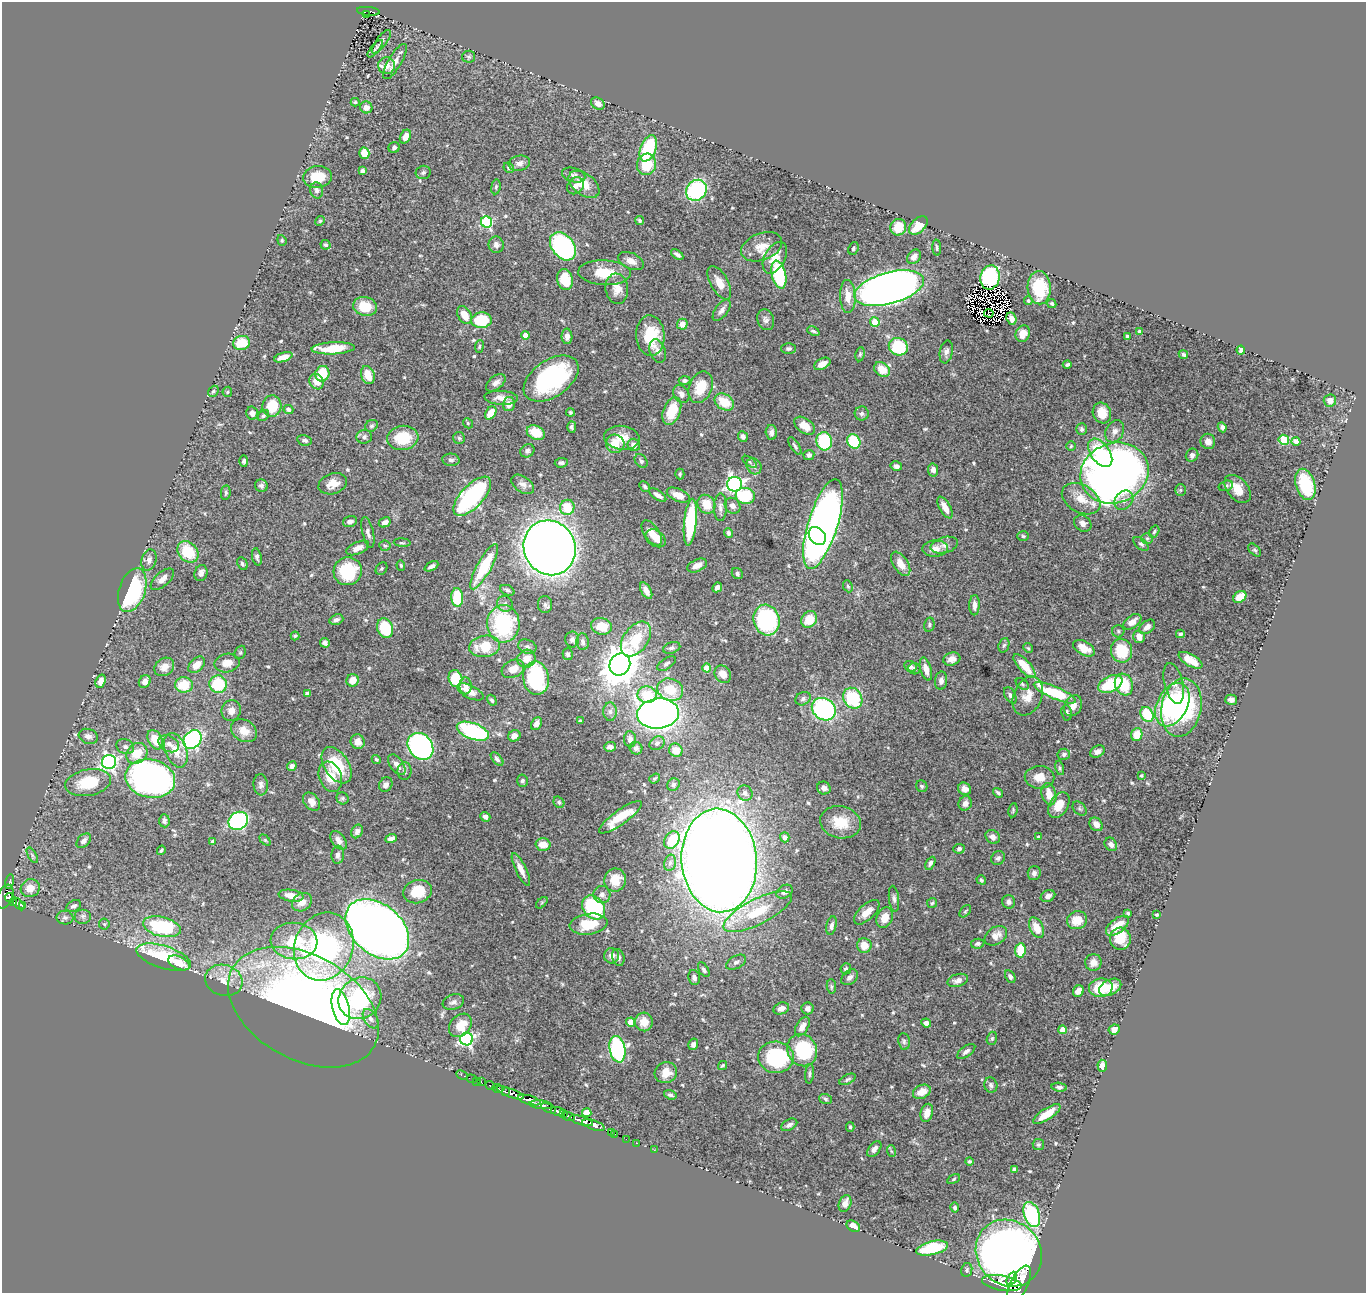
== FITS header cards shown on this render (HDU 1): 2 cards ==
NAXIS1  =                 1364
NAXIS2  =                 1291

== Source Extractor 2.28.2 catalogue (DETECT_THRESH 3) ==
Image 1364 x 1291 px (HDU 1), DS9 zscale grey, 1 PNG px = 1 image px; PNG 1368 x 1295 px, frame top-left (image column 1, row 1291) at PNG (2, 2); each listed source drawn as its Kron ellipse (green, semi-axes under 4 px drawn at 4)
Background 0.962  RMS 0.022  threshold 0.0657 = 3 sigma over >= 5 px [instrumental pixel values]
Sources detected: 584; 8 with non-positive FLUX_AUTO (blend fragments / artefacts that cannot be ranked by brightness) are neither listed nor drawn; of the other 576, the 500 brightest by FLUX_AUTO listed and drawn (76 fainter detections omitted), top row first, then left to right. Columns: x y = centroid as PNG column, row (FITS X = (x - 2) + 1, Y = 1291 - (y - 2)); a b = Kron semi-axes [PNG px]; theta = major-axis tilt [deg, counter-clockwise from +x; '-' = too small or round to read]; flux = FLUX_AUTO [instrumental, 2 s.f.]
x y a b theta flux
368 11 11 3 -6 160
366 14 3 2 - 26
381 42 14 5 53 5
375 49 11 3 51 3.1
469 57 6 6 - 3
395 61 20 6 59 12
387 66 8 8 - 16
355 102 4 3 - 2.6
598 104 7 5 -35 8.9
366 107 6 6 - 9.1
405 137 7 5 62 12
394 147 6 5 - 3.9
648 148 14 7 68 120
364 153 5 5 - 28
519 163 10 7 13 8.2
646 164 11 9 81 41
509 168 5 5 - 2.5
362 171 4 4 - 5.4
423 172 7 6 - 4
574 175 12 7 -16 5.5
317 177 14 11 6 38
584 184 17 10 -38 26
576 186 9 7 46 8.7
496 187 7 5 81 2.7
317 190 8 6 -79 4.9
696 190 11 9 47 170
640 220 5 3 - 2.6
320 221 5 4 - 2
487 222 6 5 - 170
918 226 11 6 44 29
898 227 8 8 - 28
282 240 5 4 - 2
325 245 5 4 - 3
496 245 8 7 - 5.7
563 246 16 11 -51 240
762 247 21 13 21 22
853 248 6 5 - 2.6
937 248 8 4 -85 2.7
677 254 7 4 -34 4.9
914 257 8 6 52 9.4
775 258 17 10 61 24
631 261 13 8 -24 12
604 273 26 12 -3 39
779 275 14 7 -76 100
990 277 12 9 80 160
565 280 11 8 -77 42
719 283 18 8 -61 18
889 288 36 15 15 1500
1039 288 16 11 -87 67
617 289 15 11 -83 17
848 296 16 7 -88 19
1028 300 4 4 - 3
1052 304 5 4 - 2.4
365 306 12 9 -14 41
722 310 12 6 55 6.4
989 313 4 2 - 3.3
464 315 10 6 -59 18
1011 318 6 4 -68 7.3
481 320 10 8 4 67
766 320 11 8 -72 6.1
875 322 5 4 - 49
682 324 5 5 - 13
813 331 6 3 -25 3.1
1139 331 4 4 - 3
1023 334 8 7 - 16
526 335 4 4 - 23
567 336 8 5 -89 6.5
650 336 20 14 -87 54
1127 336 3 3 - 2.9
242 343 8 7 - 44
479 346 6 4 83 2.1
898 347 10 8 -25 76
333 348 22 6 3 45
788 349 7 5 0 3.7
1241 350 4 4 - 4.8
658 351 12 8 -70 8.2
946 352 11 6 79 6.4
860 354 7 4 80 2.5
1183 355 5 4 - 3.6
283 357 9 4 18 14
822 364 9 5 28 12
1067 364 4 3 - 3.3
882 370 9 6 -38 22
322 374 8 7 - 43
368 375 9 6 -71 24
551 379 31 18 34 200
684 380 6 4 0 4
317 381 8 7 - 17
496 383 11 6 38 7.5
700 387 16 11 67 37
213 391 6 4 49 2.7
227 392 5 5 - 2
681 394 10 7 -53 7.9
501 398 17 7 -3 12
1330 400 6 6 - 11
724 402 10 7 -34 34
509 404 7 6 - 11
272 406 11 9 84 37
288 409 5 4 - 4.6
672 411 14 8 69 45
570 412 4 4 - 2.4
252 413 6 5 - 6.9
491 413 7 5 56 22
862 413 7 7 - 4.2
1102 413 10 9 - 22
263 416 6 5 - 2.8
468 423 5 4 - 2
371 426 7 5 30 2.9
805 426 12 7 -36 19
572 427 5 4 - 2.9
1222 427 5 4 - 5.8
1082 429 6 5 - 3.1
1115 431 11 9 60 9.8
771 432 7 5 -89 6.3
536 433 9 6 -24 31
743 436 5 5 - 5.8
364 437 8 7 - 4.2
403 438 15 12 7 49
459 438 6 6 - 2.5
622 438 18 12 -6 24
305 440 7 5 -11 4.4
1284 440 5 5 - 74
824 441 9 8 - 77
854 441 7 6 - 70
1208 441 8 7 - 8.8
1296 441 4 4 - 12
615 444 9 9 - 25
634 445 6 6 - 9.9
795 446 10 4 -57 3.2
1071 446 5 4 - 2.1
527 451 7 6 - 4.1
1100 453 16 9 -54 84
809 455 5 5 - 4.3
1192 455 7 6 - 6.6
451 460 8 6 -4 4.8
244 461 5 4 - 3.7
641 461 7 5 -47 4.2
750 462 8 4 -37 2.5
561 463 6 4 5 3.9
754 466 8 7 - 5.6
896 466 6 4 -15 4.9
933 470 6 5 - 6.5
1114 473 35 30 21 1200
680 474 5 4 - 2.3
333 484 14 10 18 16
523 484 13 7 -34 8.3
735 484 7 7 - 480
1305 484 16 9 -73 66
261 486 6 6 - 4.3
645 486 6 4 -46 2.9
1226 486 7 5 17 3.3
1238 489 16 10 -48 28
1180 490 6 5 - 2.8
226 493 7 4 82 2.7
658 495 10 4 -34 8.6
678 495 12 6 -24 18
472 496 25 11 47 230
745 496 9 8 - 69
1081 499 21 13 -29 28
1124 500 10 8 48 8.5
706 504 10 8 -55 28
733 506 8 7 - 7.8
567 507 7 7 - 44
720 507 14 6 89 6.8
945 508 12 5 -61 15
350 521 7 5 19 5.9
385 522 6 4 29 6.2
690 522 23 6 84 120
1083 523 9 7 -36 7.8
823 524 46 15 73 1400
368 532 16 5 -77 6.5
1154 532 6 4 58 2.7
652 533 14 7 -55 21
729 533 5 4 - 3.4
817 536 10 7 -50 200
1023 536 6 5 - 2.3
656 538 11 8 -34 16
1147 538 6 5 - 2.7
402 543 8 4 -4 2.2
1141 544 9 5 -40 3.6
944 545 14 8 15 8.7
385 546 5 5 - 2.5
358 548 12 6 24 11
550 548 28 25 -64 1800
935 549 13 8 2 12
1255 550 8 4 -45 3
188 552 12 9 -46 54
257 557 9 4 -78 4.3
149 560 11 7 74 7.6
242 564 7 5 -62 3.6
901 564 13 7 -56 20
401 565 5 4 - 2.1
431 566 7 4 27 4.9
697 566 10 6 25 9.6
484 567 25 7 61 69
382 569 7 5 53 2.7
348 571 14 14 - 80
201 573 8 6 72 8
737 573 6 5 - 3.7
162 579 14 7 42 11
848 586 6 4 -66 2.2
717 587 5 4 - 7
132 590 23 13 72 180
507 590 7 5 -23 3.3
646 591 9 5 -60 11
1240 597 7 5 36 24
457 598 9 6 -86 76
505 604 8 7 - 5.5
545 604 8 7 - 4.8
974 605 10 5 88 8.1
809 619 9 7 53 28
336 620 7 5 21 6.4
767 620 15 13 -76 170
1132 622 10 6 36 12
503 624 19 16 -88 140
929 625 7 5 78 3.1
601 626 10 8 -12 30
1147 627 9 6 40 8
385 628 10 8 -71 73
1118 631 6 6 - 3
1180 634 4 3 - 3.1
295 636 4 4 - 2
1139 637 6 5 - 14
572 639 8 7 - 5.7
636 639 19 12 55 66
583 642 8 6 -86 6.4
325 643 5 5 - 4.5
1004 645 7 5 70 3.1
485 646 15 10 8 41
527 647 9 6 -21 4.9
672 648 9 5 17 4.3
1028 648 5 4 - 2
1084 648 12 7 -28 22
1121 651 12 10 -78 62
240 652 7 5 68 2.7
568 654 6 5 - 2.9
526 659 9 8 - 19
952 659 9 6 15 8.2
1190 660 13 6 -30 19
227 663 12 9 10 15
666 664 10 5 33 4
197 665 10 6 42 15
620 665 11 10 - 2700
1024 666 15 6 -48 30
164 667 10 8 36 15
910 667 6 5 - 5
707 668 4 4 - 30
513 669 12 8 27 18
915 669 6 5 - 3.1
926 669 12 5 -74 13
723 674 9 7 -53 16
455 678 8 6 -74 51
536 678 17 13 -82 170
352 680 6 6 - 19
100 681 7 5 68 9.8
941 681 9 6 84 6.1
145 682 7 5 53 7.8
1174 683 21 9 -76 15
218 684 9 8 - 70
1022 684 7 5 -37 2.8
1110 684 13 7 26 75
1124 684 11 9 -69 52
184 685 9 8 - 39
465 686 8 6 -88 7.1
670 690 13 11 -20 37
470 692 14 6 -26 16
307 693 4 3 - 3
1055 693 23 6 -24 90
647 695 9 8 - 44
1010 695 9 5 -61 4.1
1028 696 20 14 66 21
853 698 11 9 -58 89
803 699 8 6 30 4.1
492 700 6 4 -59 3
1231 700 6 5 - 4.9
1172 705 23 15 62 180
1073 706 11 8 61 13
1181 708 29 20 79 170
824 709 12 10 -34 220
231 710 10 9 - 11
610 712 9 7 -90 6.5
1067 713 8 5 -82 4.2
658 714 21 15 6 1000
1147 714 8 6 -58 67
580 721 4 4 - 2.9
536 724 7 5 64 8.3
244 731 14 10 -33 17
473 731 17 8 -20 160
1137 734 7 5 70 25
88 736 10 7 -18 7.2
514 736 6 5 - 8.6
630 739 8 6 -85 7.6
155 740 10 7 -64 32
192 740 10 8 47 290
358 742 7 7 - 12
657 743 8 6 37 4.7
169 744 11 7 -28 8.3
420 746 14 12 -51 320
125 747 9 7 -26 5
610 747 6 4 3 6.8
636 748 6 6 - 4.3
176 750 18 10 -69 24
676 750 7 6 - 17
1097 752 7 5 27 6.2
137 753 11 9 44 31
1064 754 6 5 - 3.6
376 759 5 4 - 2.4
497 759 8 4 -48 4
109 762 7 7 - 450
337 765 20 12 -57 61
397 765 12 6 -55 11
292 766 5 4 - 5.1
1060 768 7 4 -77 2.6
404 771 9 7 -88 4.6
1141 775 3 3 - 2.2
330 777 15 11 -69 25
1039 777 15 11 -2 19
655 778 6 4 36 2.4
150 779 25 19 -12 750
522 781 6 5 - 3.5
88 783 23 13 11 52
261 785 10 7 -86 6.1
386 785 7 6 - 6.1
673 785 7 6 - 3.1
922 786 6 5 - 2.7
824 788 7 6 - 6.8
965 789 7 6 - 7.6
745 793 8 7 - 6.1
998 793 5 3 - 2.8
1049 794 11 7 -76 19
342 798 6 5 - 2.9
312 802 10 7 -50 11
559 802 6 5 - 2.5
965 803 7 6 - 7.6
1059 805 14 9 59 22
1080 809 8 5 -45 2.9
1013 810 7 4 81 2.2
485 817 5 4 - 4.8
621 817 26 7 36 40
164 821 7 5 -86 4.3
238 821 10 8 32 280
840 822 20 16 -11 41
1096 824 7 6 - 12
357 831 7 5 65 5.3
785 837 5 4 - 8.2
993 837 8 6 -39 7.1
1039 837 4 3 - 2.1
391 839 6 4 17 6.6
265 840 6 4 -45 2.3
339 840 10 6 -54 7.7
672 840 9 7 59 47
84 841 8 5 45 6.1
213 842 4 4 - 6.8
1111 844 7 6 - 7.4
543 845 7 6 - 17
959 849 5 5 - 4
161 850 5 2 - 2.2
32 855 8 4 -61 2.9
338 855 9 6 86 5.7
998 858 7 6 - 4.1
719 860 52 37 -85 3900
670 863 8 5 77 4.8
930 863 7 4 61 4.1
521 869 18 5 -64 13
1034 873 7 6 - 6.3
615 880 11 10 - 29
981 880 5 4 - 2
10 882 7 4 77 50
30 888 9 9 - 17
417 892 14 11 16 40
785 892 9 6 31 6.1
602 895 8 8 - 8.1
291 896 12 6 -8 19
1048 896 7 5 24 7.1
5 897 12 7 66 630
9 898 5 3 - 240
894 899 13 5 -83 4.9
14 902 4 3 - 92
302 902 10 8 37 14
1009 902 7 6 - 5.2
542 903 7 4 46 2.3
932 903 5 5 - 2.1
18 904 8 3 -47 140
23 905 3 3 - 46
74 906 8 5 29 4.4
593 907 13 10 -53 140
965 911 7 4 49 2.1
758 912 37 13 27 61
867 912 16 7 43 18
1128 913 3 3 - 2.1
1157 915 3 3 - 2.5
83 916 8 7 - 4.6
65 918 8 7 - 5.1
885 918 11 8 67 20
1077 920 10 9 - 23
104 924 5 5 - 2
589 924 19 10 8 41
831 926 9 5 78 5.7
1117 926 13 7 37 24
162 927 19 9 -14 120
1037 928 11 6 -63 22
377 929 36 25 -41 1900
996 936 12 8 34 14
1120 939 11 10 - 33
294 941 23 18 -5 70
978 944 7 5 9 4.4
864 945 7 7 - 19
324 947 35 29 69 450
1020 950 7 5 83 43
612 956 8 7 - 9.1
164 957 28 11 -18 120
618 957 8 6 -74 4.8
736 962 11 6 29 5.1
1093 962 8 8 - 9.5
179 963 11 6 -25 24
846 969 5 5 - 3.3
704 970 8 4 -58 4.2
1010 976 7 5 -60 4.9
694 977 8 5 -78 6.8
850 977 9 6 40 6.2
224 980 19 15 -17 26
958 980 10 6 16 8.5
831 986 7 4 -84 2.5
1110 987 12 7 28 21
1101 988 12 9 5 48
1078 991 6 5 - 10
360 998 22 20 36 170
453 1002 11 7 18 6.9
303 1007 81 52 -29 1000
341 1007 18 8 -77 250
781 1008 8 6 21 8.5
808 1008 6 6 - 5.8
371 1019 10 6 -57 6.9
631 1022 4 4 - 23
644 1022 9 9 - 17
926 1023 5 4 - 7.5
460 1025 13 10 48 25
802 1027 11 6 59 11
1114 1029 5 5 - 13
1062 1030 4 4 - 17
992 1038 7 5 74 3.1
467 1039 6 6 - 350
904 1041 8 5 -81 3.6
693 1044 6 5 - 5.7
617 1049 13 8 -79 270
802 1050 16 14 -62 100
966 1051 10 5 36 5.2
776 1057 18 15 -6 130
722 1066 5 3 - 2.3
1102 1066 6 5 - 13
666 1073 11 10 - 21
810 1074 10 4 85 3.2
462 1075 6 3 -27 14
471 1079 5 2 - 14
848 1079 9 4 26 3.3
477 1081 2 2 - 7.6
481 1082 4 3 - 28
991 1085 8 6 -74 4.5
490 1086 5 3 - 120
1059 1087 8 4 -6 4.2
498 1088 6 3 -23 180
505 1092 4 3 - 280
922 1092 9 6 25 21
510 1093 14 4 -21 1200
670 1095 6 4 -18 3.6
826 1099 7 5 -18 2.7
529 1100 12 4 -15 1400
541 1105 11 4 -6 290
548 1108 8 3 -26 220
558 1112 7 3 -15 430
563 1113 4 2 - 140
587 1113 4 4 - 31
927 1113 9 6 75 13
1047 1114 16 5 34 22
569 1116 7 3 -18 90
581 1121 12 3 -17 910
593 1125 12 4 -18 980
789 1125 8 5 29 5.4
850 1127 5 4 - 2.1
611 1132 2 2 - 12
614 1134 3 2 - 11
626 1139 2 2 - 5.8
636 1143 3 2 - 27
1038 1145 6 5 - 2.6
874 1149 9 5 51 6.8
654 1150 2 2 - 8.7
891 1151 6 3 -71 2.1
969 1161 4 4 - 2.4
1014 1170 4 4 - 7
954 1179 6 4 29 2.3
845 1203 9 6 70 12
955 1208 5 4 - 3
1032 1214 13 8 -71 130
853 1226 7 5 -30 16
932 1248 16 6 13 75
1009 1253 35 31 -47 1400
967 1270 7 5 78 3.4
1012 1278 7 4 62 490
1002 1283 20 7 -9 3200
1019 1284 20 8 63 3600
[76 fainter detections neither listed nor drawn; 8 non-positive-flux detections neither listed nor drawn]